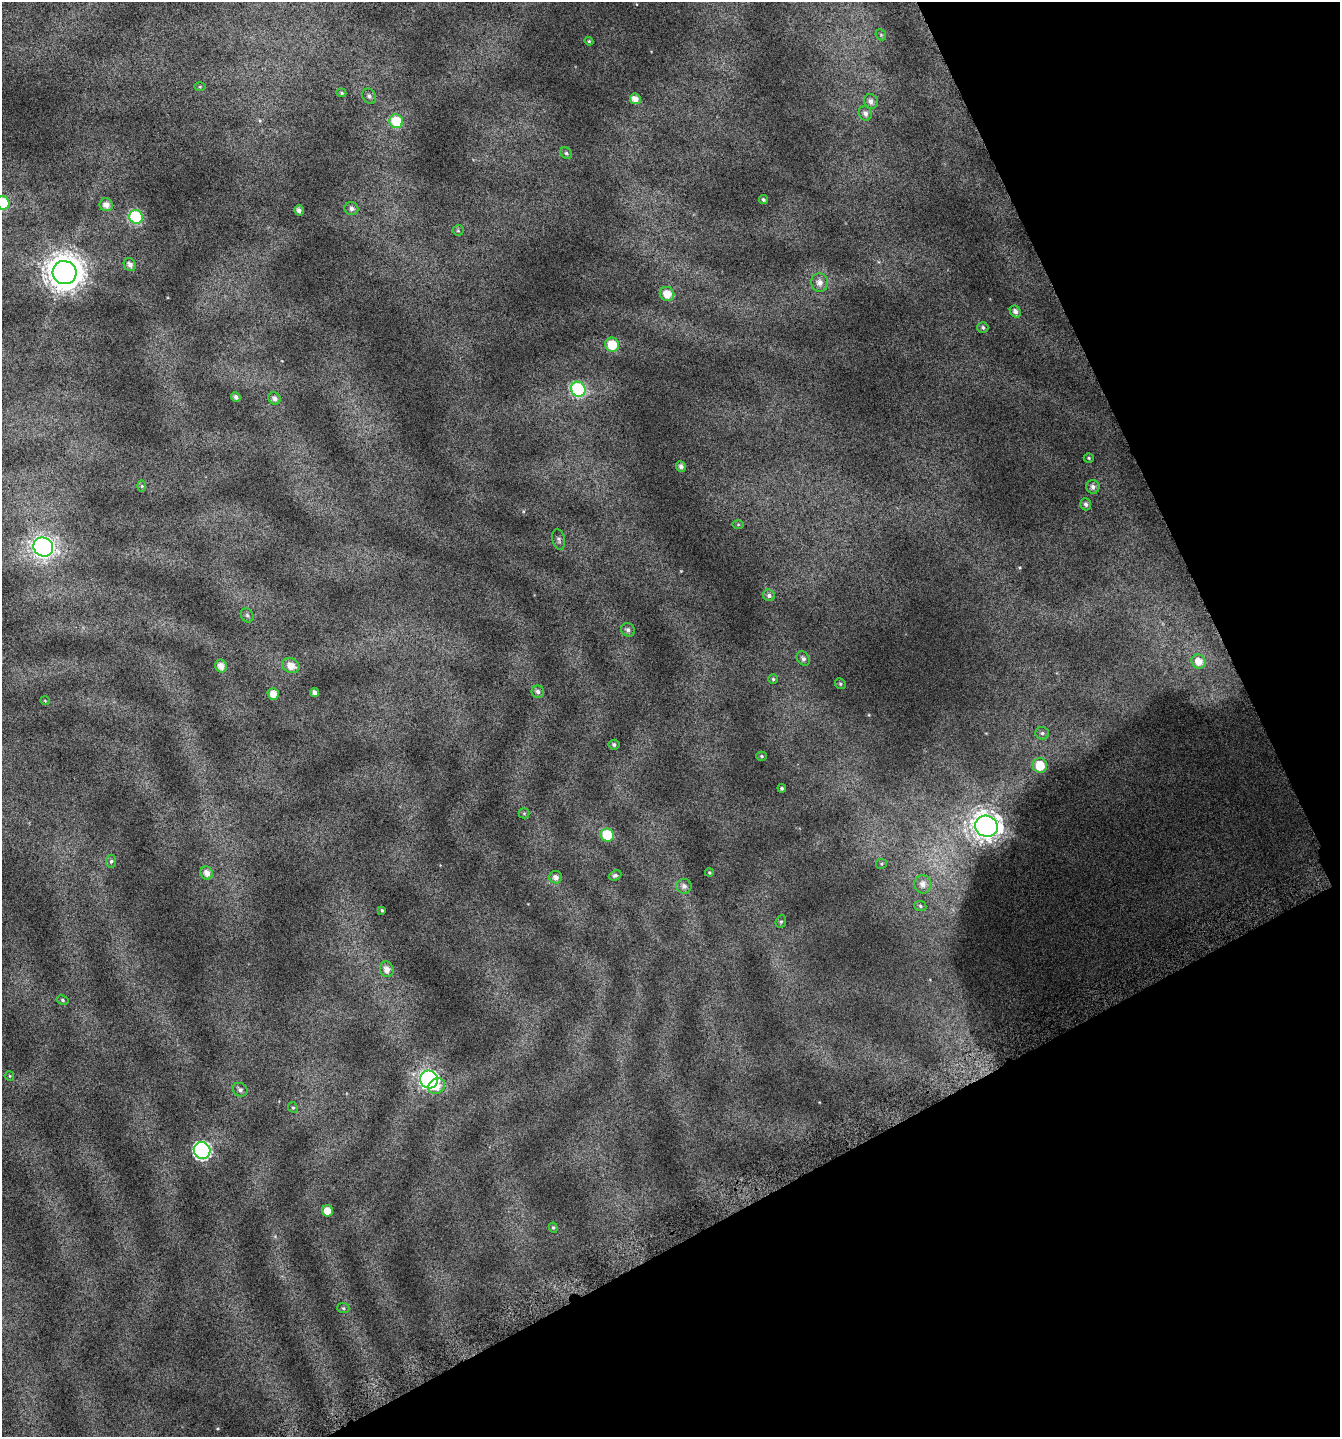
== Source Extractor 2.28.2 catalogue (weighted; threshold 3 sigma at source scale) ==
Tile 12 of 4 x 4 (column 4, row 3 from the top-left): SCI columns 4230-5567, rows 1485-2919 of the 5741 x 5854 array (HDU 1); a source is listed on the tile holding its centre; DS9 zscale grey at full resolution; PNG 1342 x 1439 px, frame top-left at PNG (2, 2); each listed source drawn as its Kron ellipse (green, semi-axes under 4 px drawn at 4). Shown black and unused: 24% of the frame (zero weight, under 4 of 7 exposures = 2% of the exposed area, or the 3 px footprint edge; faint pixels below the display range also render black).
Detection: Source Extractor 2.28.2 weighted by HDU 2 'WHT'; one run over the whole footprint, this tile lists its part. Background 0.073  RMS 0.047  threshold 0.192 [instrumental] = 3 sigma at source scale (4.09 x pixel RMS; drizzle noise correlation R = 1.36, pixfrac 0.8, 0.0396/0.0396 arcsec/px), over >= 5 px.
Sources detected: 78; all 78 listed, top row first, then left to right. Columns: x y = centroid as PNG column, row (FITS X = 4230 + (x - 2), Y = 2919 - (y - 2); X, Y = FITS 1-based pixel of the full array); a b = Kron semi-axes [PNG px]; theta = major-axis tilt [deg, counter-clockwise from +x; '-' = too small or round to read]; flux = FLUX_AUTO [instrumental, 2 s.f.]
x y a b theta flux
881 35 6 4 -47 5.7
589 41 4 4 - 4.2
200 87 6 4 1 4.8
341 93 5 4 - 5.4
369 96 8 6 -54 13
635 99 5 5 - 32
871 101 7 6 - 18
865 113 7 6 - 17
396 121 7 6 - 180
566 153 6 5 - 8.2
763 200 5 4 - 7.6
3 203 7 6 - 170
106 205 7 6 - 31
351 209 7 6 - 15
299 210 5 4 - 15
136 217 7 6 - 350
458 230 5 5 - 6.4
130 265 7 5 -56 18
64 273 12 11 - 8400
820 282 9 8 - 29
667 294 7 7 - 58
1015 311 6 5 - 18
983 327 5 5 - 9.7
612 345 7 7 - 120
578 389 8 7 - 410
236 397 5 4 - 13
274 398 6 5 - 18
1089 458 5 4 - 6
681 467 5 5 - 16
142 486 5 4 - 4.9
1093 487 7 6 - 18
1086 504 6 5 - 12
738 524 6 4 0 4.8
559 540 10 6 -77 12
43 547 10 9 - 2000
769 595 6 5 - 13
247 615 7 6 - 9.8
628 630 7 6 - 15
803 659 8 6 -55 13
1199 662 7 6 - 43
221 666 6 6 - 35
291 666 9 7 -28 44
773 679 5 5 - 6.4
840 684 6 5 - 6.9
315 692 4 4 - 18
538 692 6 6 - 16
273 694 6 5 - 38
45 701 5 3 - 3.3
1042 733 7 6 - 9.5
614 745 5 5 - 9.8
762 756 5 4 - 6.4
1040 765 7 7 - 100
782 788 4 4 - 7.5
524 813 5 5 - 5.8
986 826 11 10 - 5100
607 835 7 6 - 170
111 861 6 5 - 8.5
881 864 5 5 - 5.8
207 873 7 6 - 28
709 873 4 4 - 5.2
615 875 6 5 - 9.9
556 877 6 6 - 19
923 884 9 8 - 29
684 886 7 7 - 18
920 906 6 5 - 8
382 910 4 3 - 6
781 922 6 5 - 7.3
387 969 8 6 -73 32
63 1000 6 4 -29 6.4
10 1076 5 4 - 4.6
429 1079 9 8 - 1200
437 1086 9 7 37 49
240 1090 7 6 - 13
293 1107 5 4 - 6.9
202 1151 8 8 - 950
328 1211 5 5 - 54
553 1228 5 4 - 6
343 1308 6 5 - 7.1
Isophote crosses this tile's border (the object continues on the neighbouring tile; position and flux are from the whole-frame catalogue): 1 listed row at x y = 3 203